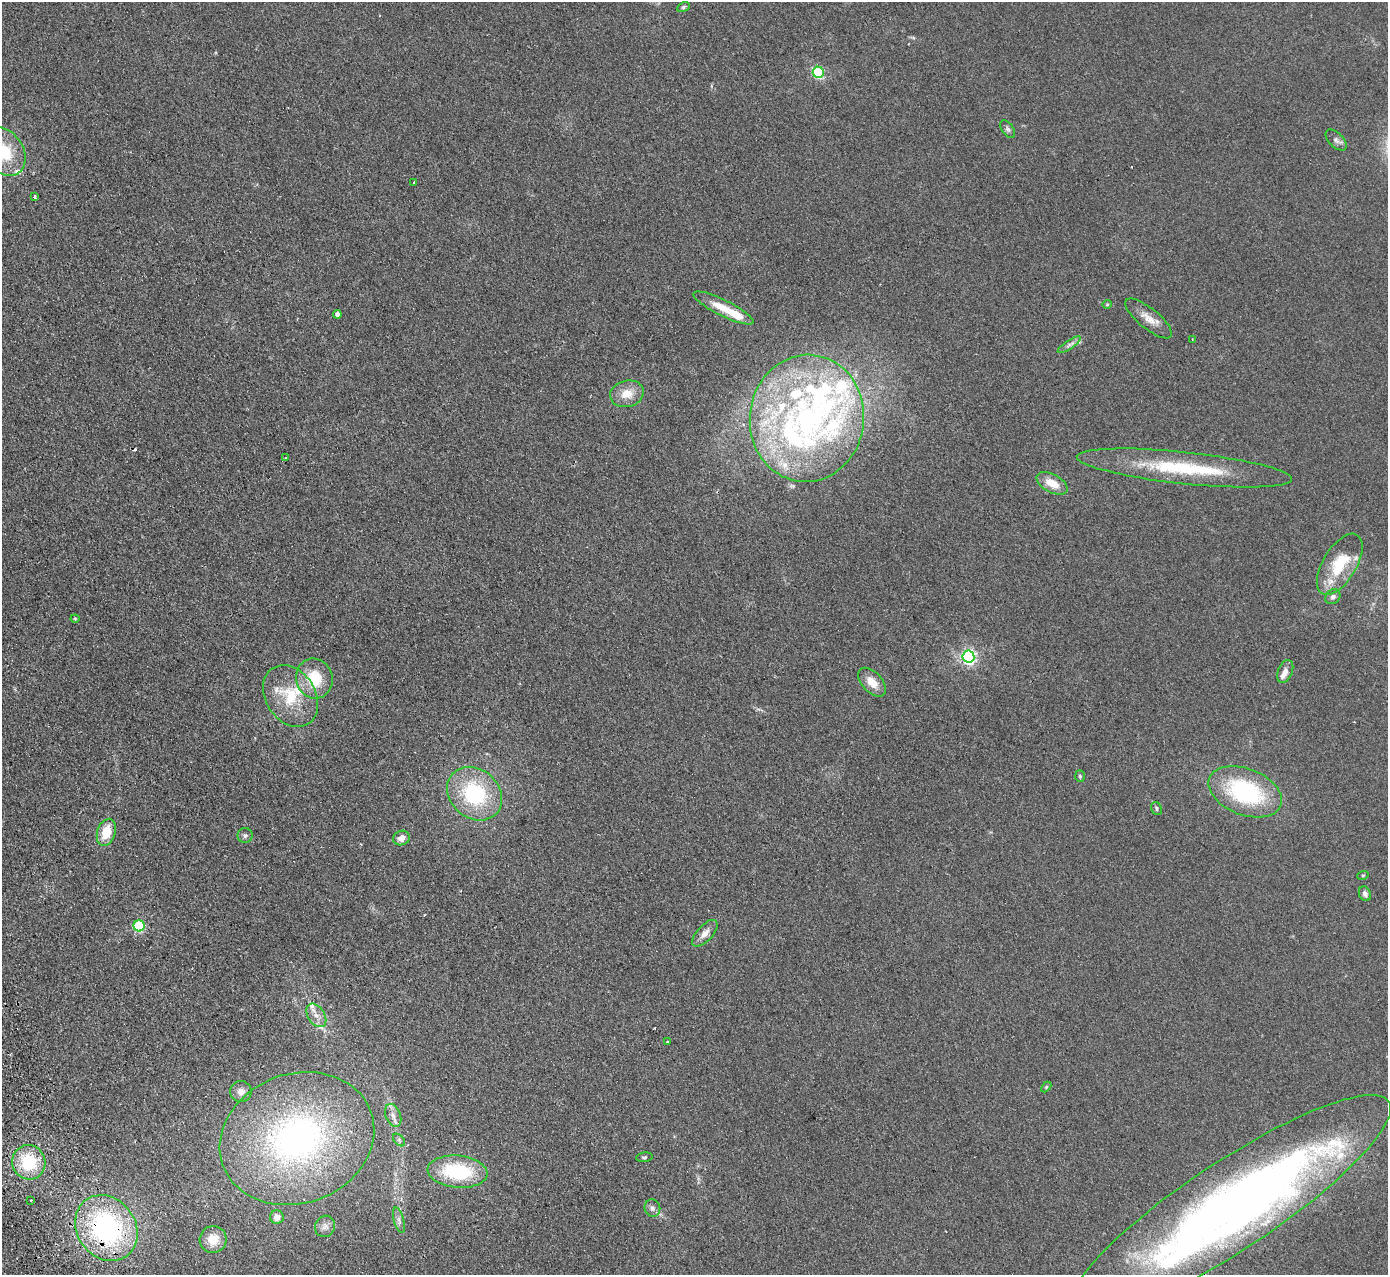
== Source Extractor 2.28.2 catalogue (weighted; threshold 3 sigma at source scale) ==
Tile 7 of 4 x 4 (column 3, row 2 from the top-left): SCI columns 2829-4214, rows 2728-4000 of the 5655 x 5585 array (HDU 1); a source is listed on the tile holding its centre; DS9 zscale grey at full resolution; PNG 1390 x 1277 px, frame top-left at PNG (2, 2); each listed source drawn as its Kron ellipse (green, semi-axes under 4 px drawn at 4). Shown black and unused: <1% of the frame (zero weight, under 2 of 3 exposures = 3% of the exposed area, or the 3 px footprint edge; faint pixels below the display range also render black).
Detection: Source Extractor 2.28.2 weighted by HDU 2 'WHT'; one run over the whole footprint, this tile lists its part. Background 0.0619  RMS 0.0074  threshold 0.0333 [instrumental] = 3 sigma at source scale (4.5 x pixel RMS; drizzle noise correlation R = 1.50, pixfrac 1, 0.05/0.05 arcsec/px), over >= 5 px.
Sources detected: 74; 4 inside a brighter object's white glare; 1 cosmic-ray / hot-pixel residue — neither listed nor drawn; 14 inside a brighter listed object's ellipse — not listed separately; the other 55 listed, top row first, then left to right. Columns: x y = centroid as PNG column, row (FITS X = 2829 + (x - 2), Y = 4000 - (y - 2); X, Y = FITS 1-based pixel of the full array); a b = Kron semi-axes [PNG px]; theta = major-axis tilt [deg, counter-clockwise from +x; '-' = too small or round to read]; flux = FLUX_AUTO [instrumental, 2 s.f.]
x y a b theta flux
683 7 7 4 27 1.1
818 72 5 5 - 80
1008 129 10 6 -53 1.9
1336 140 13 7 -44 3
5 152 26 19 -60 28
414 182 3 3 - 3.2
34 196 3 2 - 0.89
1107 304 5 4 - 0.79
723 308 33 8 -26 15
337 314 4 4 - 4.2
1148 318 29 10 -39 9
1192 339 3 2 - 0.51
1069 345 13 4 34 2.5
627 394 17 13 15 11
807 418 63 57 83 210
286 458 3 2 - 1
1184 468 108 16 -6 63
1052 483 17 9 -28 11
1340 564 34 16 59 30
1333 597 8 6 42 2.4
75 619 4 4 - 0.69
968 657 6 6 - 190
1285 671 12 7 67 4.4
314 679 20 18 -74 25
872 682 17 10 -46 9.2
291 696 33 25 -57 32
1080 776 6 5 - 1.1
1245 792 38 23 -21 80
475 794 30 24 -42 63
1157 808 7 5 -63 1.3
106 832 14 9 72 15
245 835 7 7 - 2
401 838 8 7 - 4.8
1363 875 6 3 18 0.73
1365 894 7 6 - 2.5
139 926 5 5 - 64
705 933 16 8 47 5.5
316 1015 13 8 -56 5.4
667 1041 3 2 - 0.76
1046 1087 6 4 46 0.85
241 1092 10 10 - 3.9
393 1115 12 7 -68 4
297 1139 79 65 20 240
399 1140 7 4 -47 1.5
644 1157 8 4 8 1.2
29 1162 17 16 - 35
458 1172 30 16 -5 50
31 1200 2 2 - 0.7
1230 1206 190 44 34 670
652 1208 9 8 - 2.7
277 1217 7 7 - 4.6
399 1220 13 5 -74 2.7
325 1226 11 9 65 3.6
106 1228 35 29 -54 120
213 1239 13 13 - 11
Overlapping masked pixels (flux is a lower limit): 1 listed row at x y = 106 1228
Isophote crosses this tile's border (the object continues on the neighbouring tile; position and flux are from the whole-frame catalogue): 1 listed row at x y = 5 152